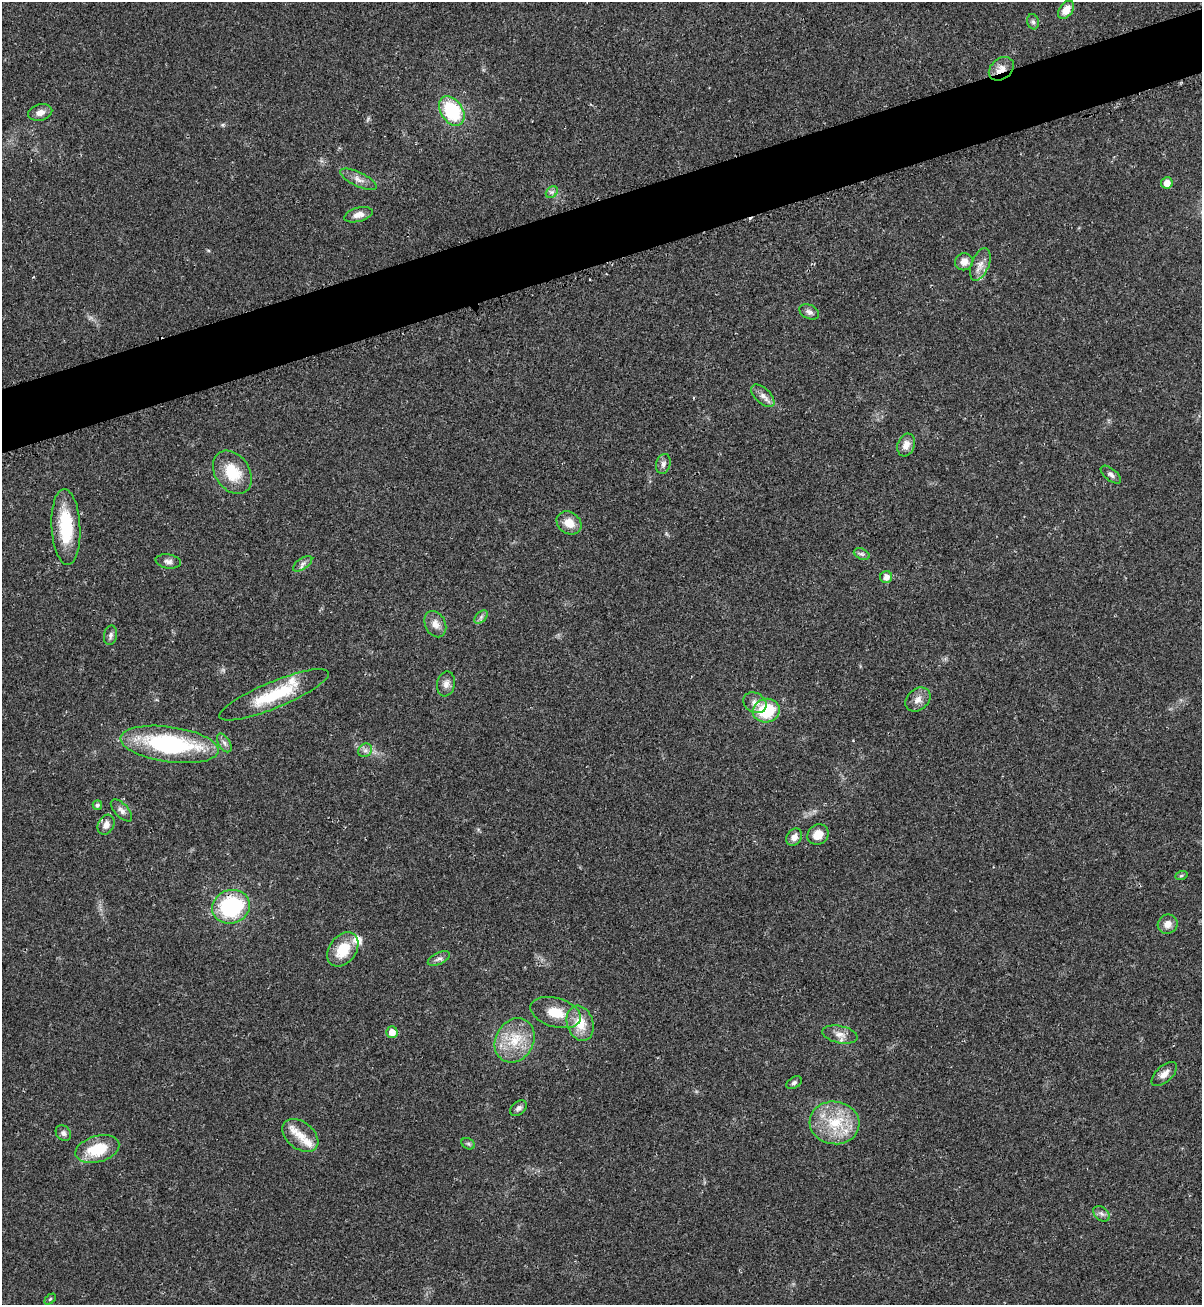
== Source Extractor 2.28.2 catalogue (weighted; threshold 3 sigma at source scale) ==
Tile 10 of 4 x 4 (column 2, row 3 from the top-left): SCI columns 1401-2600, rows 1339-2641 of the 5295 x 5264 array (HDU 1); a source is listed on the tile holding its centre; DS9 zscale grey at full resolution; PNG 1204 x 1307 px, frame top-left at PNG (2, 2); each listed source drawn as its Kron ellipse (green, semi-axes under 4 px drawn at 4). Shown black and unused: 5% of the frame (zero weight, under 2 of 3 exposures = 2% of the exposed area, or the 3 px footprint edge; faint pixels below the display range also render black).
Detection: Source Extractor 2.28.2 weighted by HDU 2 'WHT'; one run over the whole footprint, this tile lists its part. Background 0.0204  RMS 0.0038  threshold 0.0172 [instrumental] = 3 sigma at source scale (4.5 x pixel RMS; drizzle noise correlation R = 1.50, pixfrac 1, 0.05/0.05 arcsec/px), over >= 5 px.
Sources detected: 64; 1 cosmic-ray / hot-pixel residue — neither listed nor drawn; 4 inside a brighter listed object's ellipse — not listed separately; the other 59 listed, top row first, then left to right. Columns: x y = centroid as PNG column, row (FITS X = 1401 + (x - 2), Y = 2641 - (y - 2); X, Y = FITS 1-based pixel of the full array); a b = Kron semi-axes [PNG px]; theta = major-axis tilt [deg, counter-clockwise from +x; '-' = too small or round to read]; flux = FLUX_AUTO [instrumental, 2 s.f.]
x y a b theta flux
1066 10 10 6 53 4.1
1033 22 7 5 -73 0.98
1001 69 14 10 39 3.5
452 111 16 11 -56 23
40 112 12 8 15 2.5
358 179 20 7 -26 2.6
1167 183 6 5 - 3.8
552 192 7 5 43 0.93
358 215 14 7 15 2.7
964 262 9 8 - 3
980 264 17 9 68 3.3
809 312 10 7 -25 1.4
763 396 14 7 -43 2.2
906 445 12 8 70 3
663 464 10 7 74 1.4
232 472 23 17 -55 12
1111 475 12 6 -39 1.3
569 523 13 10 -35 4.7
66 527 38 14 -87 19
862 554 8 5 -24 0.94
168 561 13 7 -8 1.6
303 564 11 5 36 1.3
886 577 6 6 - 2.5
481 617 8 5 46 0.87
435 624 14 10 -63 3.1
111 635 10 6 79 1.2
446 684 12 9 78 2.2
274 695 59 13 22 20
918 700 14 10 39 2.8
755 703 12 9 -33 2.5
766 711 13 12 - 16
224 743 10 5 -58 1.4
169 744 49 17 -8 48
365 750 7 6 - 1.2
97 805 5 4 - 0.87
121 810 14 7 -46 1.6
106 825 10 8 62 2.5
818 835 11 10 - 4.2
794 837 9 7 54 2.5
1181 876 6 4 19 0.51
231 907 19 16 18 36
1168 924 10 9 - 2.7
343 949 19 13 53 10
439 959 12 6 25 1.4
556 1012 26 14 -17 8.9
580 1023 18 13 -72 7.8
392 1032 5 5 - 3.4
840 1034 18 8 -12 3.1
515 1040 23 19 61 12
1164 1074 15 8 43 2.7
794 1083 8 5 34 0.91
519 1108 9 6 39 1.3
835 1123 25 21 -9 15
63 1133 8 7 - 1.3
300 1135 20 13 -38 6.7
468 1144 7 5 -30 0.73
97 1149 22 13 16 14
1101 1214 9 6 -41 1.3
50 1299 6 4 45 0.48
Overlapping masked pixels (flux is a lower limit): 1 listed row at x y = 1001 69